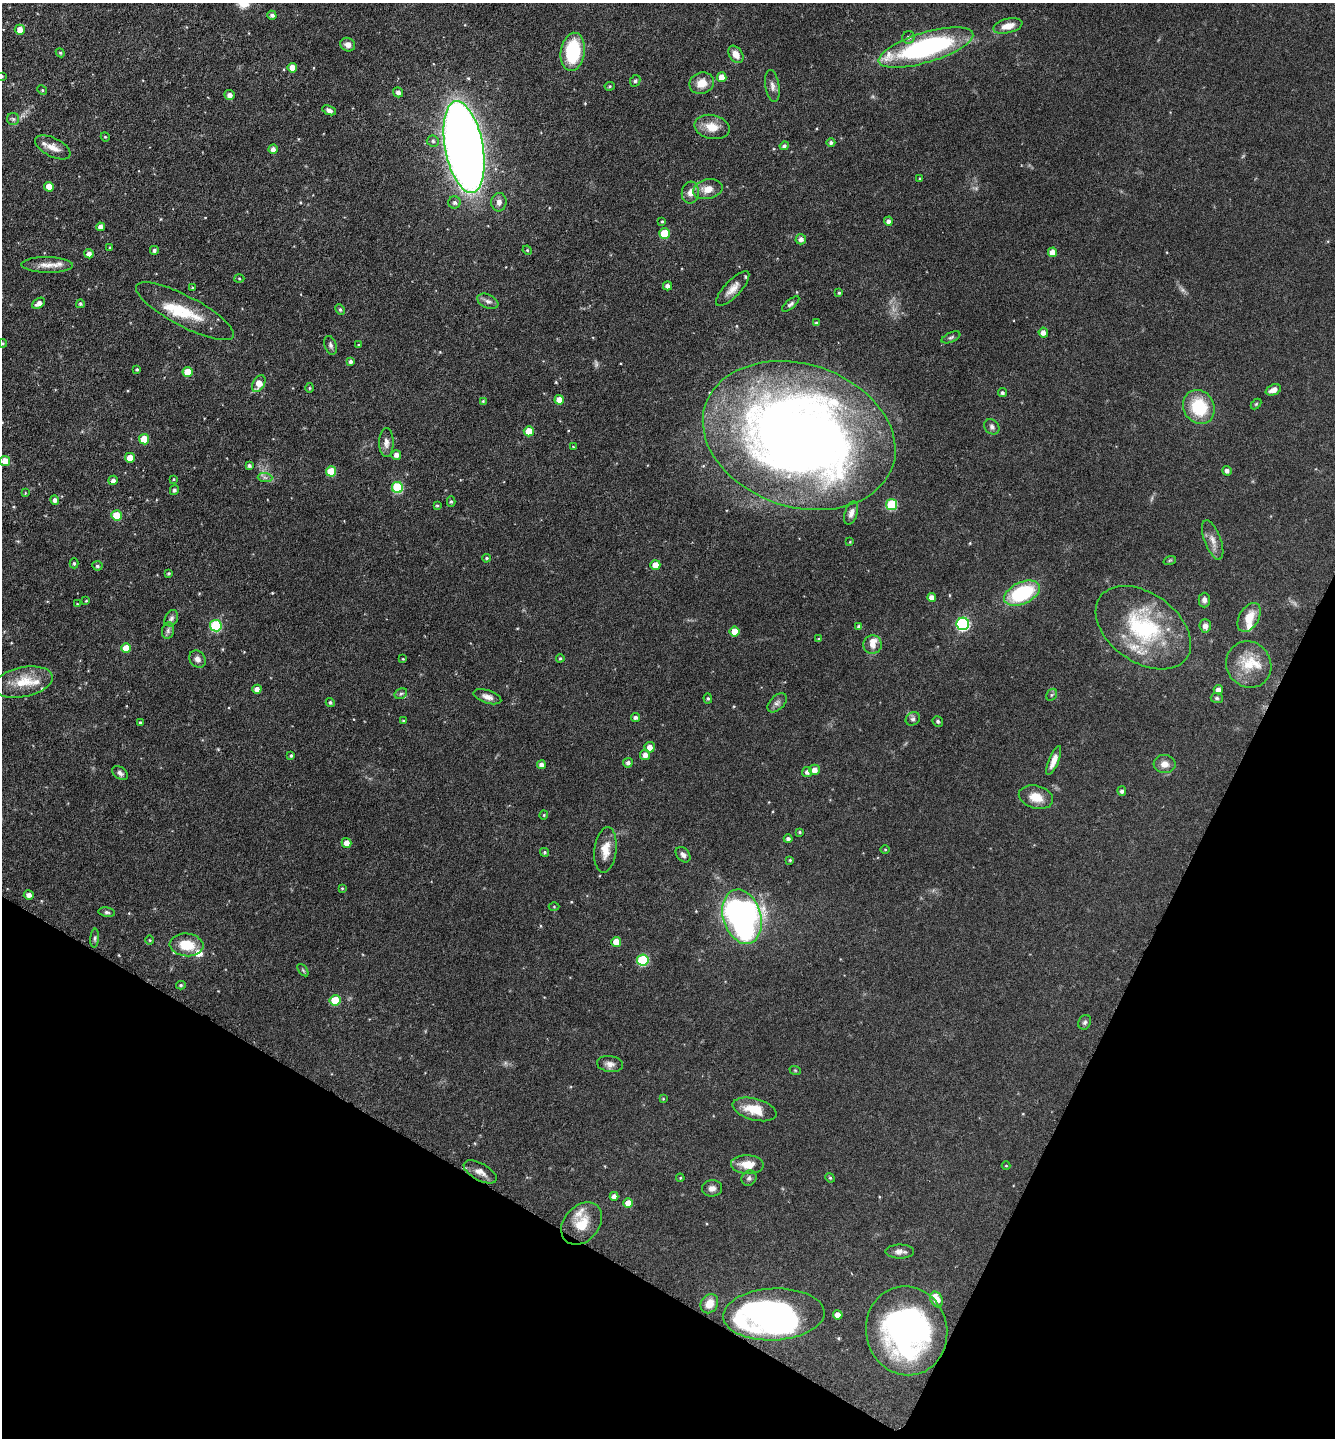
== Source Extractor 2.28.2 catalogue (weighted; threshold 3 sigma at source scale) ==
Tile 15 of 4 x 4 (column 3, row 4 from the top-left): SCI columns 2814-4146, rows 6-1441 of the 5770 x 5760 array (HDU 1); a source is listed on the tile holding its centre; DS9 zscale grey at full resolution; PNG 1337 x 1440 px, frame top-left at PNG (2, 3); each listed source drawn as its Kron ellipse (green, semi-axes under 4 px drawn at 4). Shown black and unused: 23% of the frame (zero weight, under 3 of 6 exposures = <1% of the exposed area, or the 3 px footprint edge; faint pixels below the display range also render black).
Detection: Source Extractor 2.28.2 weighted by HDU 2 'WHT'; one run over the whole footprint, this tile lists its part. Background 0.072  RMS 0.0039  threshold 0.0159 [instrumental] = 3 sigma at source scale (4.09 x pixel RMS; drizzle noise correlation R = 1.36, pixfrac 0.8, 0.05/0.05 arcsec/px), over >= 5 px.
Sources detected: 211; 1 too faint to see at this stretch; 1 inside a brighter object's white glare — neither listed nor drawn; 12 inside a brighter listed object's ellipse — not listed separately; the other 197 listed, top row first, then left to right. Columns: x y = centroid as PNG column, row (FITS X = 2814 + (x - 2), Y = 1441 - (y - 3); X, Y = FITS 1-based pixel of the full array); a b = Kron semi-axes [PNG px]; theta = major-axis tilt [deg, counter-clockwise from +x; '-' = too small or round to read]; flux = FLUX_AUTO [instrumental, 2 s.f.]
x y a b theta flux
272 15 5 4 - 0.89
1008 26 15 7 14 3.8
20 30 5 5 - 3.1
908 37 6 6 - 1
348 45 7 6 - 1.9
926 47 49 15 17 64
573 52 19 12 81 21
60 53 4 4 - 0.41
736 54 9 6 -56 3.1
292 68 5 4 - 3.9
2 76 3 3 - 0.26
722 77 5 5 - 3.6
635 81 6 5 - 0.61
702 83 12 10 20 4.5
610 86 5 4 - 0.46
772 86 16 7 -81 1.8
42 90 5 4 - 0.41
398 92 5 4 - 1.4
229 95 5 5 - 1.7
329 110 7 4 -22 1.3
13 119 6 6 - 0.87
712 127 18 12 -12 5.4
105 137 4 4 - 0.34
433 141 6 5 - 0.79
831 143 4 4 - 0.86
784 146 5 4 - 0.88
53 147 19 9 -27 3.7
464 147 47 19 -79 500
273 149 4 4 - 1.6
920 179 4 3 - 0.34
49 187 5 4 - 3.9
708 189 15 10 12 4
690 193 11 8 83 2.6
455 202 6 6 - 1.1
499 202 9 7 84 1.8
888 221 4 4 - 1.3
662 222 4 4 - 0.37
101 227 4 4 - 2
664 233 5 5 - 11
801 239 5 5 - 1.4
110 248 4 3 - 0.36
154 250 4 4 - 0.74
527 250 5 4 - 0.37
1052 252 5 4 - 3.2
89 254 4 4 - 1.7
47 265 25 8 -1 3.7
239 278 5 3 - 0.41
667 286 5 4 - 1.3
192 288 4 3 - 0.28
733 289 22 8 46 3.4
839 293 4 4 - 0.47
488 301 11 6 -24 1.4
39 303 7 4 34 1.8
80 304 4 4 - 0.67
791 304 11 4 40 0.94
340 309 5 4 - 0.58
185 311 55 15 -28 13
816 323 4 4 - 0.47
1043 333 5 4 - 2
951 337 10 5 23 0.75
3 343 4 4 - 0.39
330 345 9 6 -70 1
358 345 4 3 - 0.32
350 361 4 4 - 0.94
137 369 3 3 - 0.44
188 372 5 5 - 6.5
259 384 9 5 61 4.6
309 388 5 3 - 0.38
1273 390 8 5 21 2.1
1002 393 4 4 - 0.78
559 400 5 4 - 3.8
483 401 4 3 - 0.37
1256 404 6 4 45 0.4
1199 407 17 15 -60 16
992 427 8 7 - 1.1
529 431 5 5 - 6.8
799 435 99 71 -18 390
144 439 5 5 - 7.6
386 443 14 7 -90 2
573 447 4 4 - 0.3
396 455 5 4 - 1.7
130 458 5 5 - 3.8
5 461 5 5 - 4
249 465 3 3 - 0.76
331 471 5 5 - 9.2
1227 471 5 4 - 1.1
265 477 7 4 -2 0.82
174 479 4 3 - 0.31
113 480 5 4 - 1.3
397 487 5 5 - 20
174 490 5 4 - 0.86
25 493 4 3 - 0.28
55 500 4 4 - 1.3
451 502 5 4 - 0.58
891 505 5 5 - 21
437 506 4 3 - 0.41
851 513 12 6 72 1.6
116 515 5 5 - 6.9
1213 540 21 8 -69 2.9
850 542 3 3 - 0.28
486 558 4 3 - 0.46
1170 560 6 4 19 0.42
74 563 5 4 - 0.56
655 565 5 5 - 3.5
97 566 5 5 - 0.73
168 573 4 3 - 0.49
1022 593 19 11 25 28
932 597 4 4 - 1.9
1204 600 7 6 - 1.4
86 601 3 3 - 0.3
77 604 3 3 - 0.28
1249 617 16 9 60 5.6
171 618 8 6 61 1.1
963 624 6 6 - 48
216 626 6 5 - 27
1205 626 6 5 - 2
859 627 4 4 - 1
1143 628 53 34 -36 40
168 631 8 6 76 1
735 631 5 5 - 4.4
818 639 4 4 - 0.34
872 645 9 9 - 2.7
126 648 5 5 - 6
560 658 4 3 - 0.45
197 659 9 7 -51 1.8
403 659 4 3 - 0.28
1249 664 24 22 -55 11
23 682 30 15 11 9.4
257 689 4 4 - 2.1
1218 690 5 4 - 1.7
401 694 6 5 - 0.76
1052 695 6 5 - 0.63
487 697 14 6 -18 2.1
708 698 5 4 - 0.47
1217 698 6 5 - 0.59
330 702 4 4 - 0.71
777 703 11 7 44 1.4
635 717 4 4 - 1
913 719 7 6 - 0.91
404 721 4 3 - 0.62
938 722 5 5 - 0.57
140 723 4 3 - 0.44
650 747 5 5 - 2.6
645 755 5 5 - 2.1
291 756 4 3 - 0.57
1054 761 15 5 68 2.9
628 763 5 4 - 1
1165 764 11 9 -3 2.7
541 765 4 4 - 1.2
814 770 5 5 - 2.1
807 772 5 5 - 1.4
120 773 9 5 -37 1.2
1122 791 5 4 - 0.97
1036 797 17 11 -16 5.3
544 815 4 4 - 0.39
800 832 4 3 - 0.4
788 839 4 4 - 0.94
347 843 5 4 - 2.7
605 850 23 11 84 5.1
885 850 4 3 - 0.3
545 852 4 4 - 0.59
683 855 9 6 -48 1.3
790 860 4 4 - 0.35
342 888 4 3 - 0.36
29 895 5 4 - 1.8
554 906 5 3 - 0.3
107 912 8 4 -11 0.79
742 917 28 19 -73 140
95 938 9 4 85 0.64
150 940 5 3 - 0.33
616 942 5 5 - 5
187 945 17 11 -5 9
643 960 6 5 - 25
303 970 7 3 -53 0.46
181 985 5 4 - 0.51
335 1000 5 5 - 12
1085 1022 7 6 - 0.85
610 1064 13 8 -8 2
795 1070 6 3 -19 0.37
663 1099 4 3 - 0.29
755 1109 22 10 -14 7.7
747 1164 16 9 -2 5.4
1006 1166 4 4 - 0.35
480 1172 18 8 -29 2.8
680 1178 4 4 - 0.37
749 1178 8 7 - 1.1
830 1178 5 4 - 0.44
712 1188 10 8 7 1.8
614 1196 4 4 - 1.8
628 1203 5 5 - 3.4
582 1223 23 17 49 8.1
900 1251 14 7 1 1.9
937 1299 8 6 -65 4.6
709 1304 10 8 59 3.7
774 1314 51 26 2 130
838 1315 5 4 - 2.8
907 1331 44 40 -77 94
Overlapping masked pixels (flux is a lower limit): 1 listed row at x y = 774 1314
Isophote crosses this tile's border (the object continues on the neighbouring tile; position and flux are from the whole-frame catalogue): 1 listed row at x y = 2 76